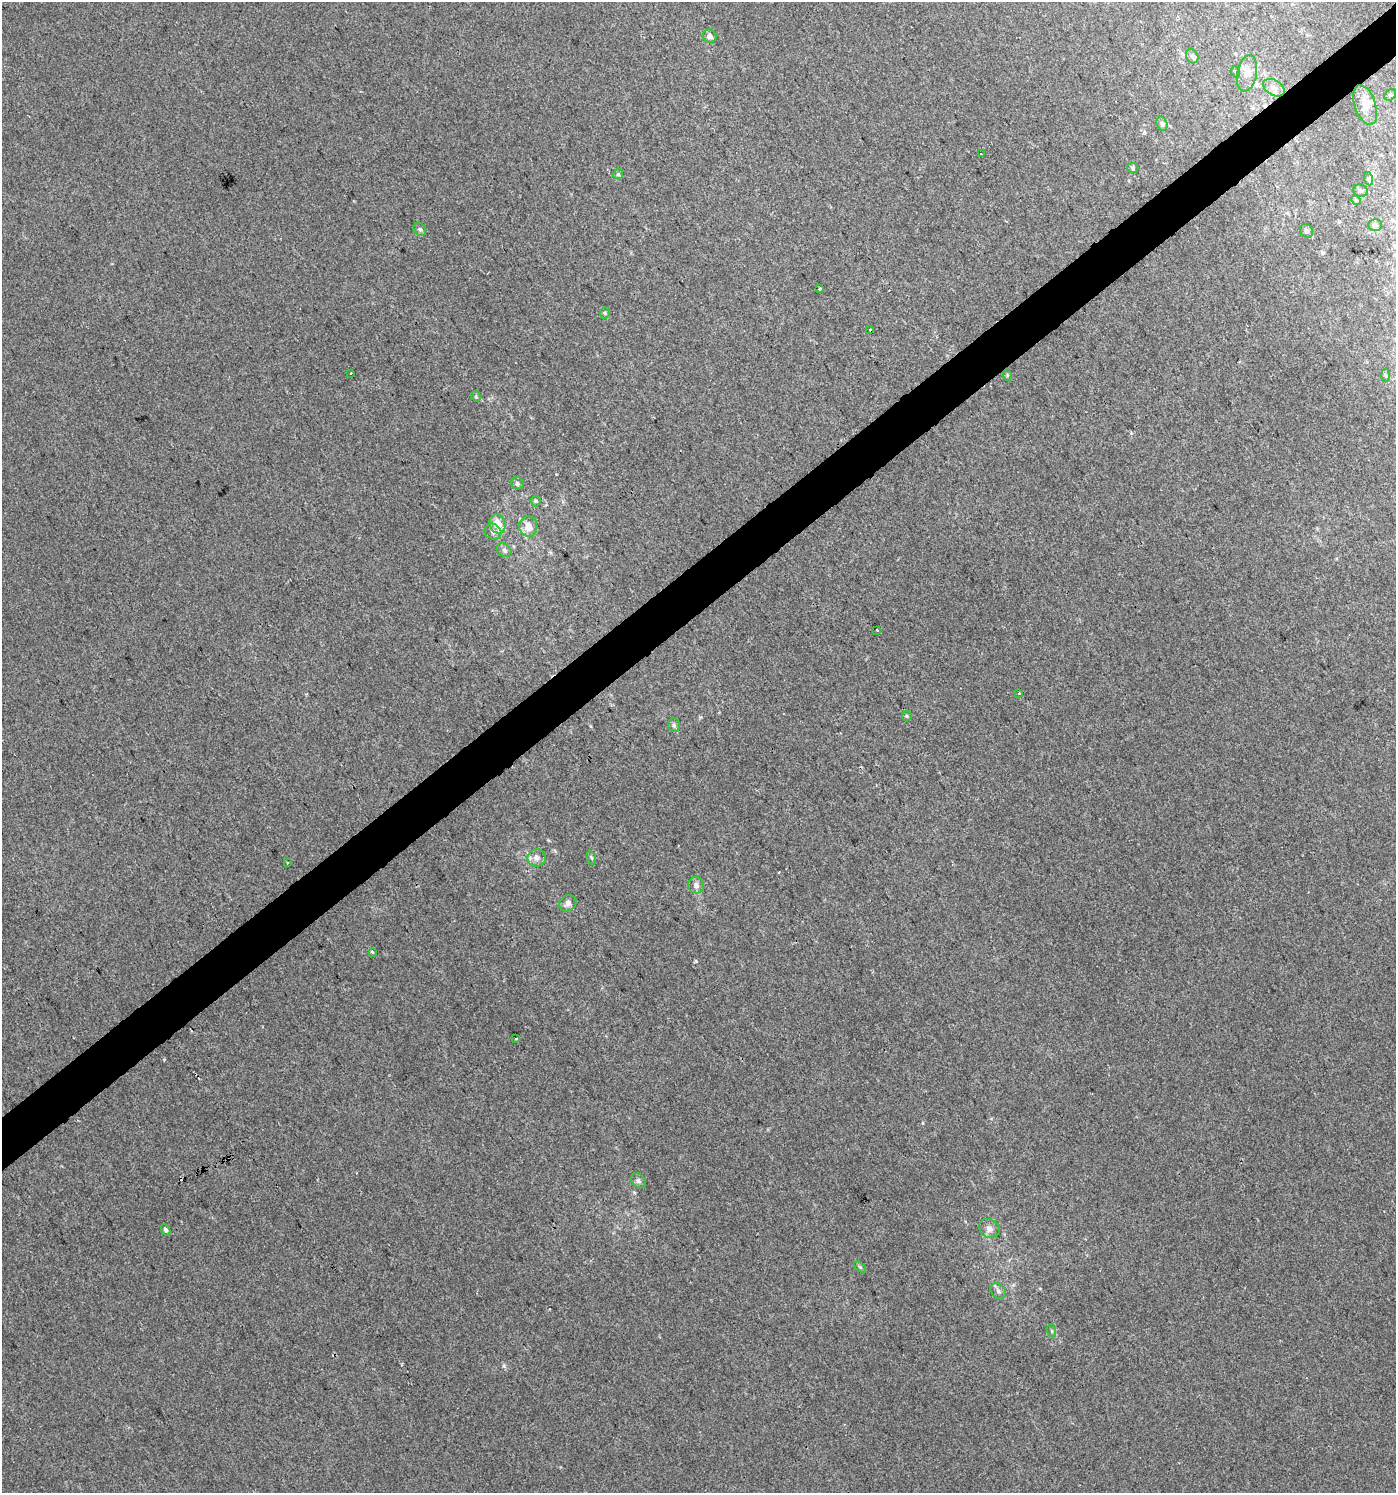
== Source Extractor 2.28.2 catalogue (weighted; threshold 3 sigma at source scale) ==
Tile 10 of 4 x 4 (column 2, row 3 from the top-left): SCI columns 1526-2919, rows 1495-2985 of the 5903 x 5967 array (HDU 1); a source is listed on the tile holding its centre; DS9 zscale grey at full resolution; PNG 1398 x 1495 px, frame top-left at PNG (2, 2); each listed source drawn as its Kron ellipse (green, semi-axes under 4 px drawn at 4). Shown black and unused: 4% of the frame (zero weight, under 2 of 3 exposures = <1% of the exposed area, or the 3 px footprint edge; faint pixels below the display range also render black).
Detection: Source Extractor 2.28.2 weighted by HDU 2 'WHT'; one run over the whole footprint, this tile lists its part. Background 0.00676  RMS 0.0064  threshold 0.0287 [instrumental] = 3 sigma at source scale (4.5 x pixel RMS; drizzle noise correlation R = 1.50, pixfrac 1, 0.0396/0.0396 arcsec/px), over >= 5 px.
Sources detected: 51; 3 cosmic-ray / hot-pixel residue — neither listed nor drawn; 1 inside a brighter listed object's ellipse — not listed separately; the other 47 listed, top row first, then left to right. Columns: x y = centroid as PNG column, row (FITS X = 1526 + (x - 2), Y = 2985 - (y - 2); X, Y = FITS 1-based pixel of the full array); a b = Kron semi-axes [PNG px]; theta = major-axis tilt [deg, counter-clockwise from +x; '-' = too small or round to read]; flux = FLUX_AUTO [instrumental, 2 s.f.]
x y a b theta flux
710 36 7 6 - 2.4
1192 56 7 6 - 1.6
1236 72 6 3 -71 0.67
1247 73 18 9 79 6.3
1274 88 11 7 -31 4
1390 95 6 5 - 1.2
1365 105 21 10 -71 8.2
1162 124 7 5 -72 1.6
981 154 3 3 - 3.3
1133 168 5 5 - 1
618 174 5 4 - 0.79
1369 179 7 4 -71 1.2
1360 191 7 6 - 1.5
1356 200 5 4 - 0.87
1375 225 7 5 1 1.4
420 229 7 6 - 1.4
1307 231 7 6 - 1.6
819 288 3 3 - 5.5
605 313 5 5 - 0.88
870 329 3 3 - 3.8
350 373 3 3 - 2.1
1007 375 5 3 - 0.68
1385 375 6 4 -87 0.93
476 396 5 5 - 0.8
517 483 7 6 - 1.4
536 501 5 5 - 0.88
498 524 10 8 -69 10
528 527 10 9 - 6.6
493 532 9 7 -31 2.4
504 550 8 6 -35 1.8
877 630 3 3 - 3.6
1019 693 3 2 - 0.56
907 716 5 4 - 0.81
674 725 7 6 - 1.5
537 858 9 8 - 2.9
591 858 7 4 -70 1.1
287 863 3 2 - 1.7
696 885 8 7 - 2.6
568 903 9 7 39 2.9
372 952 4 3 - 3.9
516 1039 3 2 - 0.7
638 1181 8 6 -44 1.8
989 1229 11 9 -35 3.3
166 1230 6 4 -63 1.4
860 1267 7 4 -44 0.83
998 1291 9 6 -46 2.1
1052 1331 6 4 -72 0.85
Unlisted compact peaks at least as high as the median listed source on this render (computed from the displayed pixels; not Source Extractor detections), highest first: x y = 504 1366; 696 961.